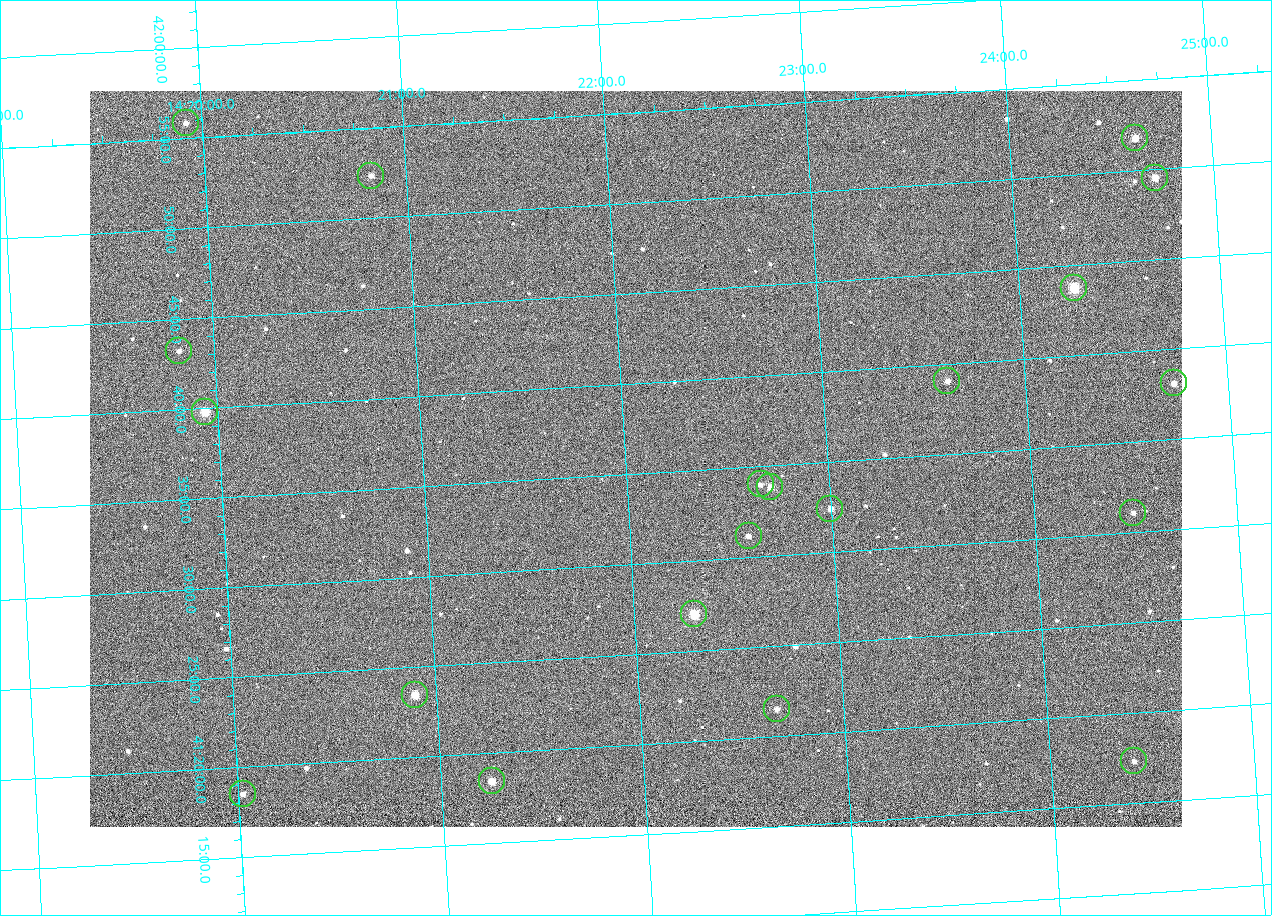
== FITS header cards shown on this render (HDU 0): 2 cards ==
NAXIS1  =                 1092 /fastest changing axis
NAXIS2  =                  736 /next to fastest changing axis

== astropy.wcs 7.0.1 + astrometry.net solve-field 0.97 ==
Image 1092 x 736 px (HDU 0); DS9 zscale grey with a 90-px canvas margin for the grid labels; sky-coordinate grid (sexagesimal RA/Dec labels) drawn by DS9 from the SOLVED WCS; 20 Tycho-2 reference stars matched to detected sources circled (green)
Header WCS: none
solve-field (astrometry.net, Tycho-2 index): SOLVED blind (the file carries no WCS)
Solved WCS: RA---TAN-SIP/DEC--TAN-SIP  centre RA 14:22:03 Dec +41:36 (215.51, +41.60 deg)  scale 3.33 arcsec/px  FOV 60.6' x 40.8'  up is +3 deg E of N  parity flipped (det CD > 0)
(file carries no celestial WCS; the grid is the blind solution)
Tycho-2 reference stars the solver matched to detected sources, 20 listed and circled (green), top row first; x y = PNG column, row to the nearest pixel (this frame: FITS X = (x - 90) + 1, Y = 736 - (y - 91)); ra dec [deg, ICRS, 3 dp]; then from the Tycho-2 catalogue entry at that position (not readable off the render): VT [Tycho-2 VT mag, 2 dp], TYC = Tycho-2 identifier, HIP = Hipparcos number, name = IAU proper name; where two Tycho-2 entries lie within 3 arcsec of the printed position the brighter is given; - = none
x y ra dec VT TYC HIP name
186 123 214.980 +41.931 11.35 3038-237-1 - -
1135 138 216.156 +41.863 10.20 3038-555-1 - -
371 176 215.206 +41.873 11.51 3038-538-1 - -
1155 178 216.177 +41.826 10.45 3038-108-1 - -
1074 288 216.068 +41.729 8.81 3038-334-1 70409 -
179 351 214.956 +41.721 12.00 3038-491-1 - -
947 381 215.904 +41.651 11.40 3038-603-1 - -
1174 383 216.183 +41.635 11.01 3038-413-1 - -
205 412 214.985 +41.663 9.23 3038-464-1 - -
761 484 215.666 +41.567 11.76 3038-461-1 - -
770 487 215.677 +41.563 10.23 3038-459-1 - -
830 509 215.750 +41.540 11.12 3038-479-1 - -
1133 513 216.123 +41.518 12.02 3038-258-1 - -
749 536 215.647 +41.519 11.59 3038-488-1 - -
694 614 215.574 +41.451 8.73 3038-566-1 70240 -
415 695 215.224 +41.391 9.78 3038-588-1 - -
777 709 215.668 +41.358 11.71 3038-531-1 - -
1134 761 216.103 +41.289 12.07 3038-286-1 - -
492 781 215.313 +41.307 10.54 3038-302-1 - -
243 794 215.006 +41.309 11.67 3038-298-1 - -